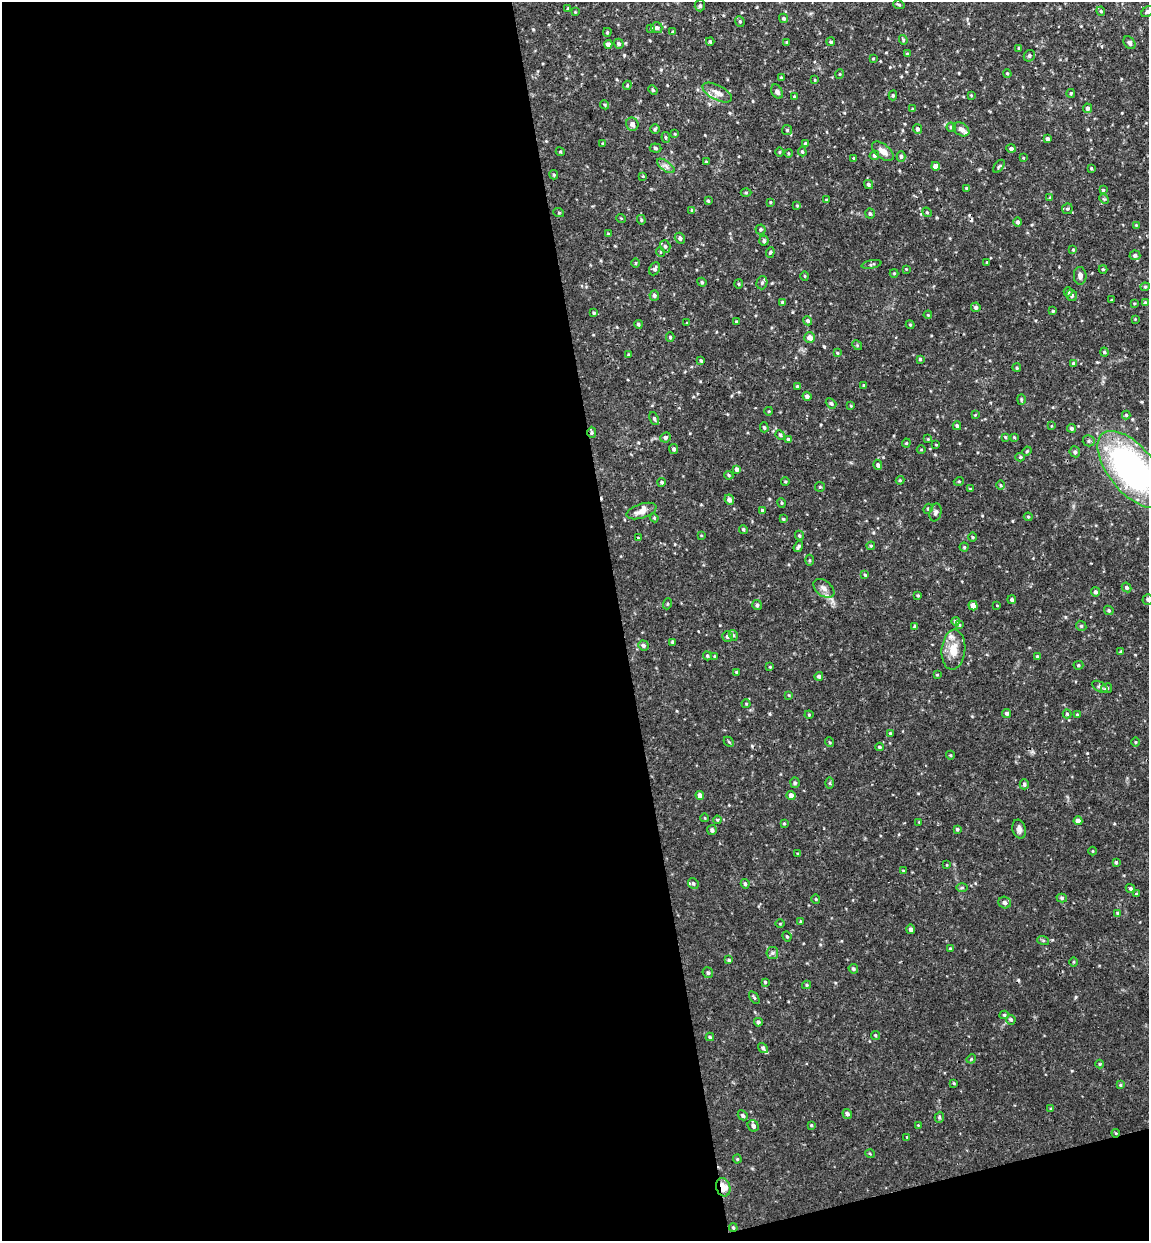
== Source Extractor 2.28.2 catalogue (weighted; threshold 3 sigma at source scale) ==
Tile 13 of 4 x 4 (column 1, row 4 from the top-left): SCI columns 156-1302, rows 59-1297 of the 5012 x 5072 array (HDU 1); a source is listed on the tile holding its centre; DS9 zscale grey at full resolution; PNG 1151 x 1243 px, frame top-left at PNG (2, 2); each listed source drawn as its Kron ellipse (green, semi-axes under 4 px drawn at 4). Shown black and unused: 56% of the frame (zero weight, under 3 of 4 exposures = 6% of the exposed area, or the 3 px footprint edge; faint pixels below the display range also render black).
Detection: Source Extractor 2.28.2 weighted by HDU 2 'WHT'; one run over the whole footprint, this tile lists its part. Background 0.0283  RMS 0.0033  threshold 0.0147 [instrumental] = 3 sigma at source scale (4.5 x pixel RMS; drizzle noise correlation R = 1.50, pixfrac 1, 0.05/0.05 arcsec/px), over >= 5 px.
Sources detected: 310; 4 cosmic-ray / hot-pixel residue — neither listed nor drawn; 5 inside a brighter listed object's ellipse — not listed separately; the other 301 listed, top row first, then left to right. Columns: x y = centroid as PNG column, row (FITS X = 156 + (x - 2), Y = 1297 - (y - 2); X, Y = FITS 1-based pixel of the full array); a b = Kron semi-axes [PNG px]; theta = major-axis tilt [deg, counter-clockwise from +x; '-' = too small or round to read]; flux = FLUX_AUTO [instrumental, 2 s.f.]
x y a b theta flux
899 5 6 4 -17 0.42
700 6 6 5 - 0.63
568 9 4 3 - 0.45
1101 11 4 4 - 0.43
575 12 3 3 - 0.26
1147 12 7 4 38 0.68
783 18 4 4 - 0.57
740 21 5 4 - 0.51
651 28 4 3 - 0.36
657 28 6 5 - 0.82
607 32 4 3 - 0.37
673 32 4 3 - 0.49
903 40 5 3 - 0.4
710 41 4 3 - 0.46
787 42 4 3 - 0.41
831 42 4 4 - 0.58
1129 43 7 5 -53 0.87
608 44 4 4 - 1.3
619 44 5 4 - 0.63
1019 48 4 3 - 0.44
907 54 4 3 - 0.39
1029 56 6 5 - 0.67
873 58 3 2 - 0.26
1007 73 4 3 - 0.38
840 74 5 3 - 0.25
781 78 4 3 - 0.42
815 80 4 2 - 0.28
627 85 4 4 - 0.39
653 90 5 4 - 0.38
717 92 16 7 -27 2.3
777 92 7 5 -59 1
1071 93 4 3 - 0.39
893 95 5 4 - 0.46
971 95 3 3 - 0.28
794 96 3 3 - 0.32
605 105 5 3 - 0.38
1087 108 5 4 - 0.81
912 109 4 3 - 0.35
632 124 7 6 - 1.3
951 127 4 4 - 0.49
655 129 5 5 - 0.51
917 129 5 4 - 0.8
961 129 9 6 -32 1.5
787 130 5 5 - 0.43
675 134 4 3 - 0.29
666 137 5 4 - 0.43
1048 139 4 3 - 0.83
603 143 4 3 - 0.34
805 143 4 3 - 0.42
656 148 6 4 -6 0.6
1011 148 5 4 - 0.71
883 151 13 7 -39 2.1
560 152 4 4 - 0.36
780 152 5 3 - 0.32
802 152 5 4 - 0.43
788 153 4 3 - 0.3
874 155 5 4 - 0.79
901 156 5 4 - 0.63
854 158 4 3 - 0.38
1023 158 4 3 - 0.25
706 162 3 3 - 0.32
666 166 10 5 -36 1.2
936 166 4 4 - 2.6
999 166 7 3 54 0.49
1091 168 4 3 - 0.39
554 175 5 4 - 0.47
643 176 3 3 - 0.24
868 184 5 4 - 0.72
966 188 3 3 - 0.31
1103 190 4 3 - 0.34
746 192 5 3 - 0.38
1050 198 4 4 - 0.38
1104 199 5 4 - 0.48
826 200 4 2 - 0.23
708 201 3 3 - 0.41
770 202 4 3 - 0.36
797 205 3 3 - 0.29
1067 209 5 5 - 0.58
692 210 4 4 - 0.4
927 212 5 4 - 0.47
559 213 5 3 - 0.34
870 214 5 5 - 0.57
621 218 5 3 - 0.25
641 220 5 4 - 0.45
1017 222 5 4 - 0.66
1136 225 3 3 - 0.25
760 229 5 5 - 0.49
608 234 3 3 - 0.27
680 238 5 5 - 0.97
764 241 5 4 - 0.77
665 246 6 5 - 0.78
1073 250 4 4 - 0.35
660 252 5 3 - 0.25
770 252 5 4 - 0.43
1135 255 5 5 - 0.87
987 262 4 3 - 0.27
636 263 5 3 - 0.31
871 264 10 3 10 0.52
655 269 7 5 63 0.82
906 269 3 3 - 0.23
1103 269 4 4 - 0.33
894 273 4 4 - 0.31
805 276 5 3 - 0.34
1080 276 9 6 -87 1.3
702 282 5 4 - 0.41
762 283 7 5 73 0.73
738 284 5 3 - 0.34
1145 287 4 4 - 0.39
1068 292 4 3 - 0.71
654 295 5 5 - 0.7
1072 295 5 5 - 0.71
1111 300 4 2 - 0.24
783 302 4 4 - 0.8
1134 303 4 3 - 0.3
1145 303 4 3 - 0.68
976 307 5 4 - 0.67
1053 311 4 4 - 0.45
594 313 4 3 - 0.47
928 315 4 3 - 0.33
1135 319 3 3 - 0.25
808 321 5 4 - 0.63
736 322 4 3 - 0.44
687 323 4 2 - 0.23
638 324 4 4 - 0.6
910 325 4 4 - 0.35
670 337 4 4 - 0.42
810 338 5 5 - 2.3
857 345 5 4 - 0.4
1104 352 4 4 - 0.38
837 353 4 3 - 0.31
629 355 4 3 - 0.5
920 359 3 3 - 0.48
701 360 4 3 - 0.41
1073 363 4 4 - 0.56
1017 368 4 3 - 0.42
864 385 3 3 - 0.31
797 387 3 3 - 0.48
807 396 4 4 - 1.1
1021 399 5 4 - 0.45
831 403 6 4 -40 0.62
851 406 3 3 - 0.31
769 411 4 3 - 0.24
975 415 4 3 - 0.27
1126 415 4 4 - 0.45
654 419 7 4 -65 0.61
957 426 4 3 - 0.57
1051 426 4 2 - 0.22
764 427 5 4 - 0.45
1072 428 4 4 - 0.69
592 432 6 4 -89 0.59
780 435 5 4 - 0.41
665 437 5 5 - 0.69
1005 437 4 3 - 0.33
1014 437 4 3 - 0.3
788 439 4 4 - 0.5
928 439 3 3 - 0.26
1089 441 6 5 - 0.62
906 443 4 4 - 0.32
936 445 4 2 - 0.22
674 449 5 4 - 0.73
921 450 4 3 - 0.25
1027 451 5 4 - 0.33
1075 452 5 5 - 0.77
1020 457 5 4 - 0.49
878 465 5 4 - 0.76
737 469 4 4 - 1
1132 469 46 23 -51 100
729 475 5 4 - 0.4
900 480 4 4 - 0.34
785 481 4 3 - 0.32
959 481 5 3 - 0.28
662 482 4 4 - 0.5
1001 485 5 3 - 0.33
820 487 5 5 - 0.41
970 489 4 3 - 0.29
729 500 5 4 - 1.3
782 503 5 3 - 0.36
928 509 5 4 - 0.47
762 510 3 3 - 0.52
641 511 15 7 17 2.4
935 512 9 6 76 0.97
1028 517 4 4 - 0.37
654 518 4 4 - 0.35
783 519 3 3 - 0.39
743 529 4 3 - 0.45
701 535 3 2 - 0.25
799 536 5 4 - 0.51
973 537 5 3 - 0.32
638 538 4 4 - 0.32
871 546 4 4 - 0.34
798 547 6 3 55 0.66
964 547 4 4 - 0.39
809 560 5 3 - 0.39
865 575 4 4 - 0.36
1127 587 5 4 - 0.62
824 588 12 7 -37 1.8
1095 592 4 4 - 0.79
918 595 3 3 - 0.37
1148 599 5 5 - 0.62
1012 600 4 4 - 0.76
667 604 5 3 - 0.34
757 605 5 5 - 0.67
973 606 5 4 - 3.6
997 606 3 2 - 0.2
1109 610 5 4 - 0.5
956 621 4 4 - 0.61
959 625 4 4 - 0.43
1081 626 5 4 - 0.44
915 627 4 4 - 0.68
733 635 5 3 - 0.37
727 636 5 5 - 0.85
673 642 4 3 - 0.49
643 645 5 5 - 0.75
953 650 20 12 84 5.1
1121 652 4 3 - 0.55
707 656 4 3 - 0.44
715 656 4 3 - 0.37
1037 656 3 3 - 0.3
1078 665 5 4 - 0.44
770 667 4 3 - 0.29
736 672 4 3 - 0.28
937 675 4 2 - 0.24
819 676 4 4 - 0.58
1100 687 8 5 -29 0.65
1106 688 6 5 - 0.86
789 695 4 4 - 0.26
746 704 4 4 - 0.31
1007 713 4 4 - 0.67
1067 714 4 4 - 0.4
809 715 4 4 - 0.35
1077 715 4 3 - 0.32
890 733 4 3 - 0.29
729 742 6 4 -44 0.42
829 742 5 3 - 0.33
1135 742 5 3 - 0.3
880 747 4 3 - 0.47
950 755 4 3 - 0.27
795 783 5 4 - 0.59
830 783 6 4 -90 0.43
1024 784 5 4 - 0.63
700 795 4 4 - 2
791 795 4 4 - 1.5
705 818 4 3 - 0.24
717 820 4 3 - 0.35
1078 821 4 4 - 2.2
919 822 3 3 - 0.22
784 823 4 3 - 0.32
957 829 4 4 - 0.47
1019 829 9 6 -75 1.1
712 830 5 4 - 0.87
1092 851 4 3 - 0.23
798 854 3 3 - 0.31
1116 862 4 3 - 0.47
947 865 4 2 - 0.2
903 870 4 2 - 0.27
693 883 5 5 - 0.64
745 884 5 4 - 0.57
962 888 5 3 - 0.42
1130 888 5 4 - 0.65
1136 894 3 3 - 0.38
1062 898 5 4 - 0.56
816 899 4 4 - 0.36
1005 903 6 6 - 1.2
1117 913 4 4 - 0.38
801 922 3 3 - 0.4
780 924 4 3 - 0.27
911 929 4 4 - 1
787 936 5 3 - 0.42
1043 940 6 4 -19 0.44
950 948 4 3 - 0.35
772 953 6 6 - 0.71
729 960 4 4 - 0.45
1074 962 5 3 - 0.33
853 969 5 4 - 0.62
708 973 6 5 - 0.67
765 982 3 3 - 0.38
807 985 4 4 - 0.42
754 998 7 4 -56 0.48
1004 1015 4 4 - 0.41
1011 1020 5 4 - 0.56
758 1022 4 4 - 0.64
875 1035 4 4 - 0.42
710 1037 4 4 - 0.39
763 1048 5 4 - 0.67
971 1059 5 4 - 0.32
1100 1064 4 4 - 0.29
954 1083 4 3 - 0.33
1120 1085 4 4 - 0.36
1051 1109 4 3 - 0.4
847 1114 5 4 - 0.92
743 1115 5 4 - 0.66
939 1117 6 4 72 0.43
811 1125 3 3 - 0.34
918 1125 4 3 - 0.29
753 1126 6 5 - 1.1
1116 1133 4 4 - 0.3
907 1137 3 3 - 0.24
870 1154 5 3 - 0.27
737 1159 4 4 - 0.35
723 1187 9 7 -72 4
733 1228 4 3 - 0.39
Overlapping masked pixels (flux is a lower limit): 4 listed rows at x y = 592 432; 1116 1133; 723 1187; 733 1228
Isophote crosses this tile's border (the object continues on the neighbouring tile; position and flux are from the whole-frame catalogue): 3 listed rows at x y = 1147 12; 1132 469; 1148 599